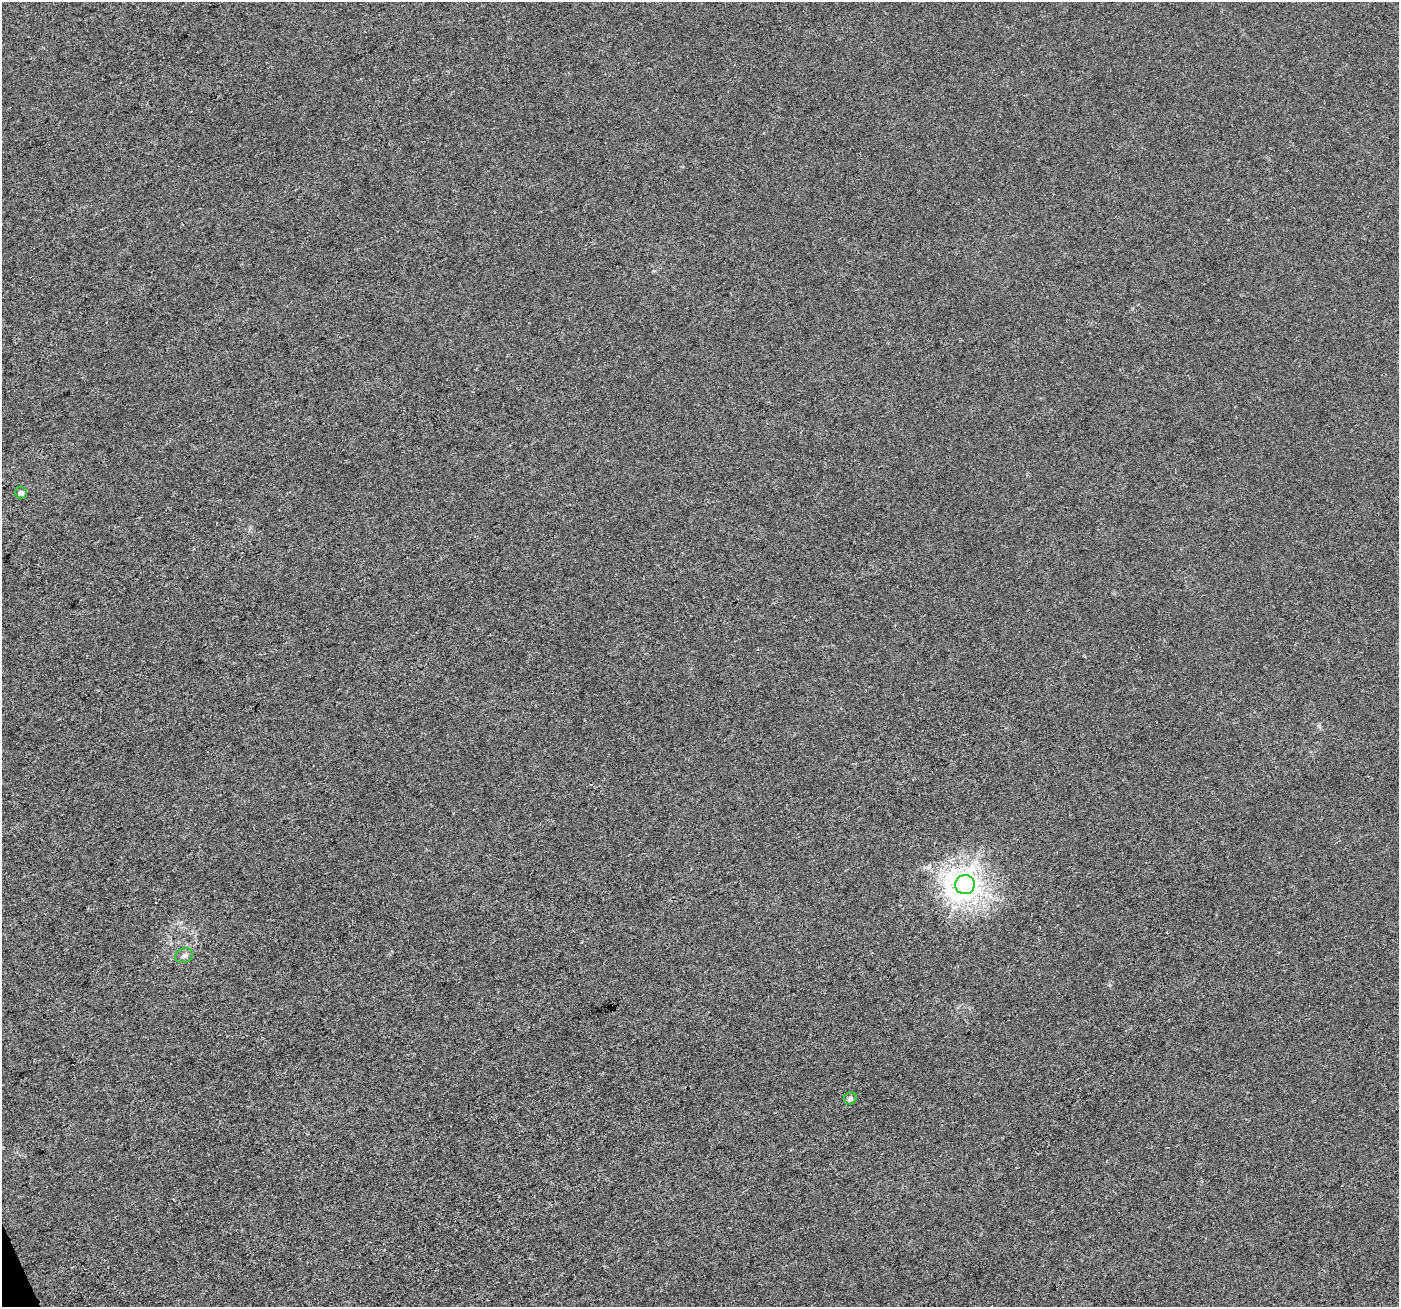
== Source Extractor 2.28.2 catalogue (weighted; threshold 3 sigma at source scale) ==
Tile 7 of 4 x 4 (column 3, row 2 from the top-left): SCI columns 2795-4191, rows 2692-3996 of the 5596 x 5449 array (HDU 1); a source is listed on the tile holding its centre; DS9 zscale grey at full resolution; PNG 1401 x 1309 px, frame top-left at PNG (2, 2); each listed source drawn as its Kron ellipse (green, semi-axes under 4 px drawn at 4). Shown black and unused: <1% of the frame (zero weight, under 3 of 4 exposures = <1% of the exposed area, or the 3 px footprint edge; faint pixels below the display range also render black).
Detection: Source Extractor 2.28.2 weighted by HDU 2 'WHT'; one run over the whole footprint, this tile lists its part. Background 0.00326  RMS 0.0033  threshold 0.0148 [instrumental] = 3 sigma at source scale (4.5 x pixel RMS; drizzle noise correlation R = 1.50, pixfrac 1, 0.0396/0.0396 arcsec/px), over >= 5 px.
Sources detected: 4; all 4 listed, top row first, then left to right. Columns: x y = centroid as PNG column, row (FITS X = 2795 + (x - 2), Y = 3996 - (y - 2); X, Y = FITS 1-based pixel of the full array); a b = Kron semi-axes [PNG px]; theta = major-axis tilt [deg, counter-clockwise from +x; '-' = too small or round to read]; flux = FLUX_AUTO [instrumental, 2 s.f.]
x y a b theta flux
21 493 6 6 - 1.2
965 885 10 9 - 380
184 956 9 7 23 1.3
850 1098 6 6 - 1.1